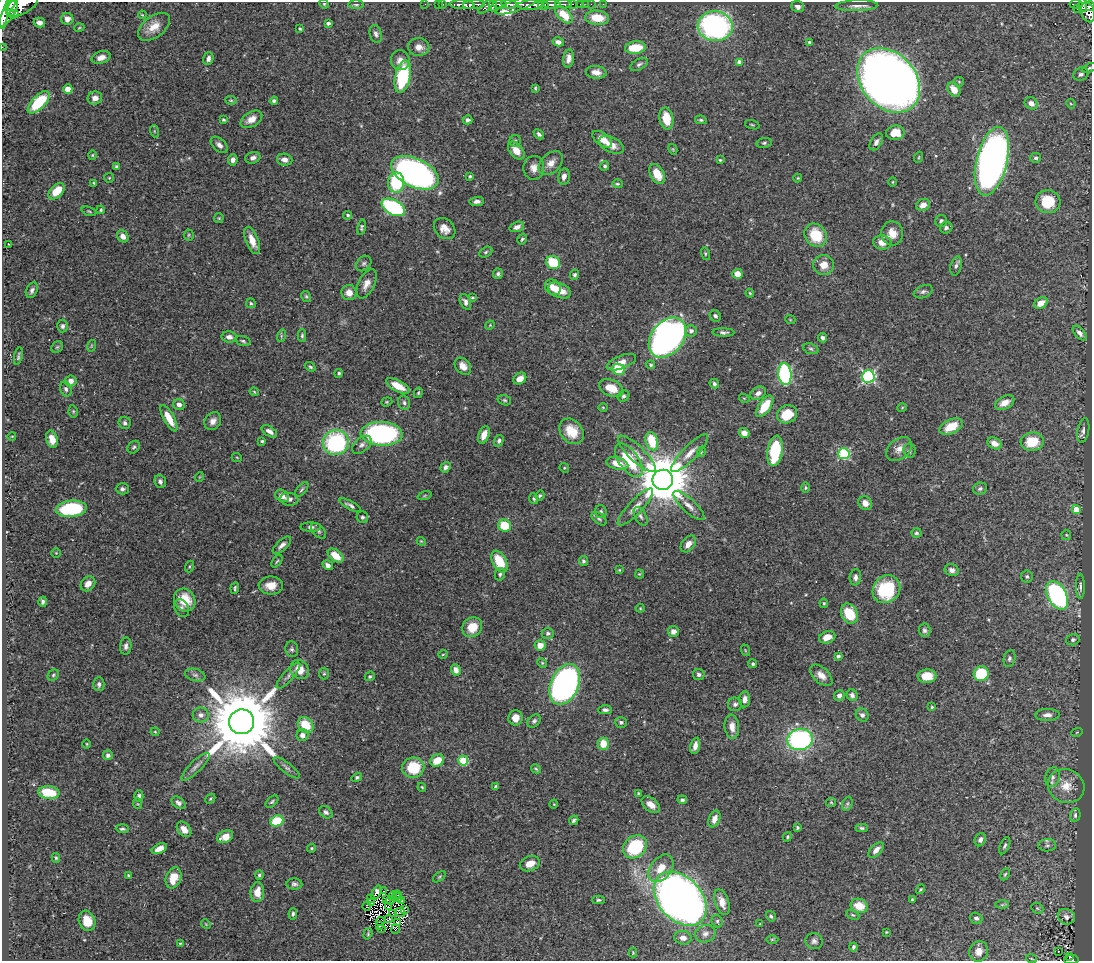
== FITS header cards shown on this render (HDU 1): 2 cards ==
NAXIS1  =                 1090
NAXIS2  =                  959

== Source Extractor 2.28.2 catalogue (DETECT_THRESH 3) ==
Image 1090 x 959 px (HDU 1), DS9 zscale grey, 1 PNG px = 1 image px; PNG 1094 x 963 px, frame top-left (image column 1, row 959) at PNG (2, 2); each listed source drawn as its Kron ellipse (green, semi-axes under 4 px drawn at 4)
Background 0.437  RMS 0.021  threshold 0.0616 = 3 sigma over >= 5 px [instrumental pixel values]
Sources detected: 447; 8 with non-positive FLUX_AUTO (blend fragments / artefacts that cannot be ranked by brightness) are neither listed nor drawn; the other 439 listed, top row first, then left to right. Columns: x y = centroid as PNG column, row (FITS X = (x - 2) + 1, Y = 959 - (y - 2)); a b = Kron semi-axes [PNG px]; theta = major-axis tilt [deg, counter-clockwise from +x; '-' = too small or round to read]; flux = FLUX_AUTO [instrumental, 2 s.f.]
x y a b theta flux
10 4 8 4 55 370
324 4 5 4 - 1.8
425 4 2 2 - 5.6
438 4 2 2 - 8.3
443 4 3 2 - 11
500 4 7 4 -5 210
509 4 8 3 -6 210
563 4 8 3 -2 160
572 4 3 2 - 42
581 4 3 2 - 13
586 4 3 2 - 4.7
591 4 2 2 - 5.4
603 4 2 2 - 5.2
1076 4 6 3 -7 55
22 5 17 9 29 1100
356 5 8 4 0 2.3
462 5 12 4 -3 600
474 5 11 4 4 570
518 5 23 6 20 260
530 5 13 5 4 910
543 5 5 3 - 280
552 5 9 3 -3 190
1083 5 7 3 -85 59
486 6 10 3 43 130
493 6 5 4 - 130
857 6 21 5 2 8.6
1090 6 5 3 - 130
798 7 6 5 - 5.6
3 9 21 5 87 1500
1077 9 3 2 - 4.5
8 12 16 5 59 1300
1088 12 10 7 -76 270
14 14 5 3 - 150
142 15 4 3 - 1.2
564 15 11 6 -44 18
597 18 12 7 -4 30
67 19 6 6 - 8.2
39 22 6 4 -12 7.3
328 23 4 3 - 3.3
715 26 17 15 -3 320
154 27 18 10 37 18
79 28 5 3 - 1.3
300 28 4 3 - 1.5
376 34 9 6 -76 4.3
558 42 6 4 -13 7.1
809 42 3 3 - 2.2
2 47 2 2 - 5.5
419 47 10 9 - 11
635 48 10 6 5 40
101 57 9 6 16 9.2
208 59 6 5 - 5.6
569 59 9 5 79 7.7
400 60 10 9 - 8.9
740 62 4 4 - 11
639 64 9 5 29 3.6
1089 68 7 4 25 2.2
596 72 10 6 -5 10
1081 74 8 6 36 5
403 77 16 7 77 98
889 80 36 27 -48 2000
959 82 5 5 - 1.8
535 88 3 2 - 1.5
68 89 4 4 - 26
954 89 8 5 -54 15
95 98 7 6 - 11
231 100 6 4 -7 1.7
274 101 4 4 - 2.9
39 102 14 6 45 70
1031 103 7 5 -34 7.9
1071 104 5 3 - 1.4
251 119 12 7 32 13
666 119 11 7 -79 30
224 120 4 3 - 1.8
468 120 5 4 - 3.9
701 120 6 4 -10 2.5
752 125 7 3 -18 1.7
154 131 6 4 -72 2
895 133 9 7 8 27
539 134 6 4 -44 3.6
602 139 11 6 -36 16
515 141 6 5 - 2.2
876 142 9 5 58 5.3
764 143 7 5 10 2.7
219 145 10 6 -43 6.5
611 145 13 7 -26 13
673 149 5 4 - 1.6
516 150 10 6 -50 16
92 155 4 4 - 1.5
919 157 5 3 - 1.5
253 158 8 5 18 5.5
1036 158 5 5 - 2.9
233 160 5 5 - 5
285 160 8 6 -9 7.6
720 160 3 3 - 1.5
992 161 35 15 76 880
551 163 14 9 44 12
605 166 4 4 - 3
117 167 4 3 - 3
534 168 12 10 86 11
415 173 25 14 -25 660
657 174 11 7 -60 21
470 176 3 3 - 1.9
564 176 8 6 76 7.8
109 178 5 4 - 1.6
798 178 4 4 - 1.5
893 182 4 4 - 1.5
94 183 3 2 - 1.5
396 183 10 8 88 76
617 184 5 4 - 1.8
57 191 9 6 46 28
477 201 7 4 4 5.4
1048 202 12 11 - 44
923 205 7 6 - 11
393 207 13 7 -28 150
101 210 4 3 - 1.6
89 211 7 3 -19 1.9
348 215 4 4 - 2.7
219 218 5 5 - 1.6
941 221 6 6 - 4.1
361 227 8 4 80 2.6
517 227 7 5 20 5.7
946 228 6 5 - 4
445 229 12 9 -42 12
892 233 12 11 - 17
189 235 5 5 - 1.8
816 235 12 10 -54 43
123 236 6 5 - 8.5
522 239 5 4 - 2.2
252 240 14 6 -68 17
882 242 9 7 -4 14
8 244 3 2 - 0.76
486 252 7 5 28 2.7
705 254 6 4 -72 1.9
553 262 7 6 - 51
364 263 9 6 44 4.2
824 265 10 10 - 15
956 266 10 5 75 4.6
498 274 5 5 - 2.8
737 274 5 5 - 14
575 275 5 4 - 2.7
366 284 16 8 63 12
553 287 8 7 - 14
32 290 8 5 66 4.8
560 291 12 7 -21 23
923 292 10 6 21 4.1
349 293 7 7 - 13
750 293 4 3 - 1.3
306 296 6 4 -57 2.1
472 298 3 3 - 1.6
465 302 8 5 -67 4.8
251 303 5 4 - 2.5
1041 303 7 5 32 17
715 316 6 5 - 3.7
790 319 5 3 - 1.1
490 325 5 4 - 1.4
63 326 6 5 - 4.1
691 331 6 5 - 5.6
723 332 11 4 -2 3.9
1080 333 9 5 -49 5.8
281 336 6 4 72 2.2
302 336 6 4 89 2.4
229 337 8 5 -9 5.7
667 338 22 15 51 790
823 338 4 4 - 4.3
243 341 7 4 -16 2.6
91 346 6 3 71 1.6
57 347 6 5 - 2.4
811 349 8 5 -18 2.9
18 356 9 3 77 2.8
621 362 15 6 21 12
651 365 4 4 - 2.3
463 366 9 7 -47 11
310 367 6 3 -36 2.1
618 369 6 5 - 50
339 373 4 4 - 2.3
785 374 11 6 -84 200
868 376 6 6 - 210
520 379 7 5 35 13
71 381 6 5 - 7.6
714 384 5 4 - 3.2
398 386 13 5 -27 24
611 388 13 8 -25 22
66 389 7 5 -71 3.9
254 392 5 3 - 1.4
418 393 5 3 - 2
758 393 8 6 31 6.5
624 396 6 5 - 3.2
744 398 5 3 - 1.2
504 400 7 5 -16 2.4
387 402 6 4 20 1.8
404 403 7 6 - 3.7
1005 403 10 6 28 13
179 405 6 5 - 6.6
765 406 12 6 55 34
603 407 4 3 - 1.2
902 408 5 3 - 1.2
73 411 6 4 -79 1.9
787 414 10 9 - 32
169 418 14 5 -61 23
213 421 9 7 54 8.2
125 423 6 6 - 4.1
951 427 12 7 24 32
269 431 9 5 -32 6
571 431 14 11 -49 32
1083 431 12 5 79 5.6
744 433 5 5 - 8.7
382 434 21 12 -2 310
484 435 9 5 69 13
12 436 4 3 - 0.99
52 439 8 5 -74 13
262 441 4 3 - 1.9
499 441 6 4 72 3.2
652 441 9 6 -72 46
1032 442 11 9 6 40
336 443 13 12 - 160
994 443 7 5 -26 12
362 445 11 7 39 6.3
134 447 7 5 49 2.8
899 449 14 10 41 11
775 451 15 7 80 83
909 451 7 6 - 3.2
701 452 5 3 - 1.2
690 453 25 7 45 15
637 454 25 8 -44 15
844 454 5 5 - 140
237 458 5 3 - 1.1
629 460 19 10 -54 60
617 463 11 6 -14 18
445 467 6 4 53 4.5
564 468 5 4 - 1.7
199 477 5 3 - 1.1
663 480 10 10 - 8700
160 481 7 5 -70 4.6
805 488 5 4 - 1.7
122 489 6 5 - 3.8
980 489 7 6 - 3.7
302 490 9 4 49 2.9
540 495 5 4 - 2.2
282 496 7 6 - 9.2
425 496 7 3 19 1.7
289 499 9 6 -8 5.5
534 499 5 4 - 2.2
865 503 7 6 - 10
350 505 12 3 -28 4.2
689 506 20 6 -42 11
635 507 24 7 46 14
71 509 15 8 5 120
1076 509 4 4 - 22
601 511 6 5 - 2.9
641 516 10 5 -61 4.2
362 517 6 5 - 2.9
599 519 9 5 -38 3.3
504 526 6 6 - 42
311 527 10 4 0 3.7
318 531 9 5 -47 3.4
916 533 5 4 - 2.5
1066 535 5 5 - 1.7
421 541 4 3 - 1.3
688 544 9 6 51 10
282 545 11 5 42 6.4
56 553 4 4 - 1.4
336 556 9 5 -37 26
277 561 7 3 53 1.9
583 561 5 4 - 3.4
499 562 11 7 -64 40
328 565 5 4 - 6.4
189 567 6 3 71 1.4
619 570 4 4 - 1.3
952 570 7 6 - 6
500 574 6 5 - 3
639 574 4 4 - 1.3
1027 576 6 6 - 3.2
855 577 8 5 85 5.4
88 584 8 6 49 11
271 585 12 9 1 18
1080 586 13 4 -89 4.4
235 588 6 3 82 2.3
886 589 15 13 47 86
1057 595 15 9 -61 270
185 600 12 10 -55 34
43 602 5 4 - 3.5
824 603 5 4 - 1.8
182 608 9 6 -63 4.9
640 608 4 4 - 1.4
849 614 10 8 -64 43
472 627 10 9 - 25
924 630 7 6 - 3.8
673 632 5 5 - 7.3
548 633 6 5 - 3.4
827 637 8 6 17 15
1073 640 7 5 17 3
540 645 5 5 - 13
126 646 8 5 85 4.9
292 649 8 6 -83 3.4
745 650 6 3 -72 1.2
443 654 5 3 - 1.2
838 656 4 3 - 2.8
1009 659 8 5 78 3.6
542 663 5 4 - 1.9
753 664 4 4 - 2.3
300 669 10 8 -54 20
456 670 6 4 -71 7.7
324 674 6 5 - 2.2
699 674 6 5 - 3.8
981 674 7 7 - 61
53 675 6 5 - 2.3
195 675 10 6 -15 4.3
821 675 13 7 -42 12
288 676 17 5 48 6.3
370 676 5 4 - 2.3
927 676 9 6 3 23
99 684 7 5 -89 4.3
565 684 21 14 67 640
852 695 6 5 - 4.7
839 696 5 5 - 5.1
745 699 8 5 85 7.9
735 704 7 7 - 4.3
932 707 3 3 - 1.7
605 710 7 4 1 4.1
201 715 8 7 - 7.3
862 715 7 6 - 4.9
1047 715 12 6 1 7.4
515 718 7 7 - 15
534 721 7 5 45 3.4
242 722 12 12 - 18000
621 722 6 5 - 2.9
306 725 9 7 -48 35
732 727 12 7 -84 11
155 732 4 4 - 1.4
1077 732 6 3 19 1.2
302 735 6 6 - 8.2
800 739 12 10 8 240
87 744 4 3 - 1.1
603 744 6 5 - 26
695 746 8 5 76 8.3
108 755 5 4 - 4.7
437 760 7 6 - 25
463 761 5 5 - 72
195 767 19 5 44 7.7
287 768 16 5 -38 4.7
413 768 11 10 - 52
536 769 5 3 - 1.7
357 777 5 4 - 2.4
1052 777 10 7 79 6.4
1066 786 19 16 -26 26
422 787 4 3 - 1.5
496 787 4 4 - 4.3
49 793 10 6 -6 51
638 794 4 4 - 2.4
139 796 6 4 89 3.4
210 799 6 3 42 1.7
682 800 5 4 - 3.1
272 802 7 4 43 2.5
831 802 5 4 - 1.6
178 803 8 5 -39 4.9
138 804 5 3 - 1.3
554 804 4 3 - 1
847 804 7 5 72 3
651 805 10 6 -39 11
326 812 7 5 -42 4
1075 815 7 5 75 3.3
714 819 9 5 68 10
574 820 5 3 - 2.7
277 821 6 5 - 58
797 828 3 3 - 2
862 828 6 4 -3 2.7
122 829 6 4 -3 2.8
184 829 9 6 -50 14
225 837 8 6 27 20
787 837 5 4 - 2.2
980 840 7 5 65 5
1047 845 9 6 2 4.3
1005 846 9 4 66 3.4
635 847 13 10 41 89
312 848 4 3 - 1.7
159 849 8 4 27 11
876 850 9 5 46 9.4
56 858 5 4 - 2
530 864 10 7 18 16
661 868 15 10 51 24
1005 874 6 4 63 2.1
128 875 4 3 - 1.6
259 875 5 3 - 3
439 877 7 3 36 1.9
173 878 11 7 69 25
294 884 8 5 -2 3.7
920 889 5 3 - 1.3
384 891 3 2 - 1.2
257 892 10 7 85 18
376 892 8 3 62 6.6
398 895 5 2 - 0.61
393 896 4 2 - 2.4
371 898 3 2 - 1.6
397 898 5 3 - 1.4
386 899 4 3 - 1.1
680 899 31 21 -46 1200
912 899 4 3 - 1.6
390 900 5 2 - 1.1
598 900 6 3 1 2.6
401 901 3 2 - 1.4
722 902 13 6 -72 12
371 903 3 2 - 1.3
1002 905 7 4 1 2.4
367 906 4 3 - 3.7
859 906 8 7 - 23
388 907 3 3 - 2.1
1037 908 6 5 - 2.4
405 910 3 2 - 0.72
400 912 5 3 - 1.3
293 914 6 4 80 2.5
393 914 3 2 - 1.4
853 915 7 4 -26 2
771 916 5 4 - 2.4
1066 917 9 7 -26 5.4
976 918 6 5 - 3.8
389 919 4 3 - 0.72
87 921 10 8 -71 24
380 921 5 2 - 0.11
717 921 6 5 - 2.6
397 922 3 2 - 0.94
760 923 4 2 - 0.86
206 924 5 4 - 1.4
380 926 2 2 - 0.48
381 929 3 2 - 0.55
396 929 4 2 - 2.8
886 932 3 2 - 1.2
368 934 6 4 73 1.9
705 934 10 8 19 7.9
683 938 8 7 - 8.6
772 939 6 4 1 1.8
814 941 9 8 - 5
180 943 4 4 - 1.5
853 947 4 3 - 2.7
979 951 10 9 - 12
1058 951 3 3 - 0.9
633 953 5 4 - 1.3
1070 957 3 3 - 12
1031 958 5 2 - 1.3
1071 960 7 3 5 54
At the frame edge (FLAGS 8, measured only in part): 7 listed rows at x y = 10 4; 22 5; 1090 6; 3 9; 2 47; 1089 68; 1071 960
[8 non-positive-flux detections neither listed nor drawn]